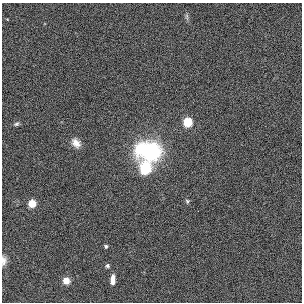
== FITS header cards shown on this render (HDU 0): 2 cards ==
NAXIS1  =                  300
NAXIS2  =                  300

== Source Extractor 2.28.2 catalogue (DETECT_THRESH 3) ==
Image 300 x 300 px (HDU 0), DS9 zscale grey, 1 PNG px = 1 image px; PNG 304 x 304 px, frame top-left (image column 1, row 300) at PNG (2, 3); no overlay
Background 6.18e-04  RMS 0.026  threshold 0.0794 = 3 sigma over >= 5 px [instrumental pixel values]
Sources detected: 14; all 14 listed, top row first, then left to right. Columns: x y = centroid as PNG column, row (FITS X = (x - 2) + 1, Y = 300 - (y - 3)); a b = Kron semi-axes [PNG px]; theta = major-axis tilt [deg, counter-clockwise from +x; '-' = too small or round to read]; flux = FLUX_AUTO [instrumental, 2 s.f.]
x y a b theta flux
187 16 9 4 -82 3.5
188 122 5 5 - 110
16 124 7 5 20 3.3
76 143 12 8 -50 13
142 149 15 13 51 80
152 152 16 14 83 160
145 168 8 6 -68 230
187 201 6 5 - 3
32 203 5 5 - 59
106 246 5 4 - 3.5
4 261 13 7 86 9.8
107 266 6 5 - 3.9
113 280 11 5 85 15
66 281 8 7 - 17
At the frame edge (FLAGS 8, measured only in part): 1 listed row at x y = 4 261